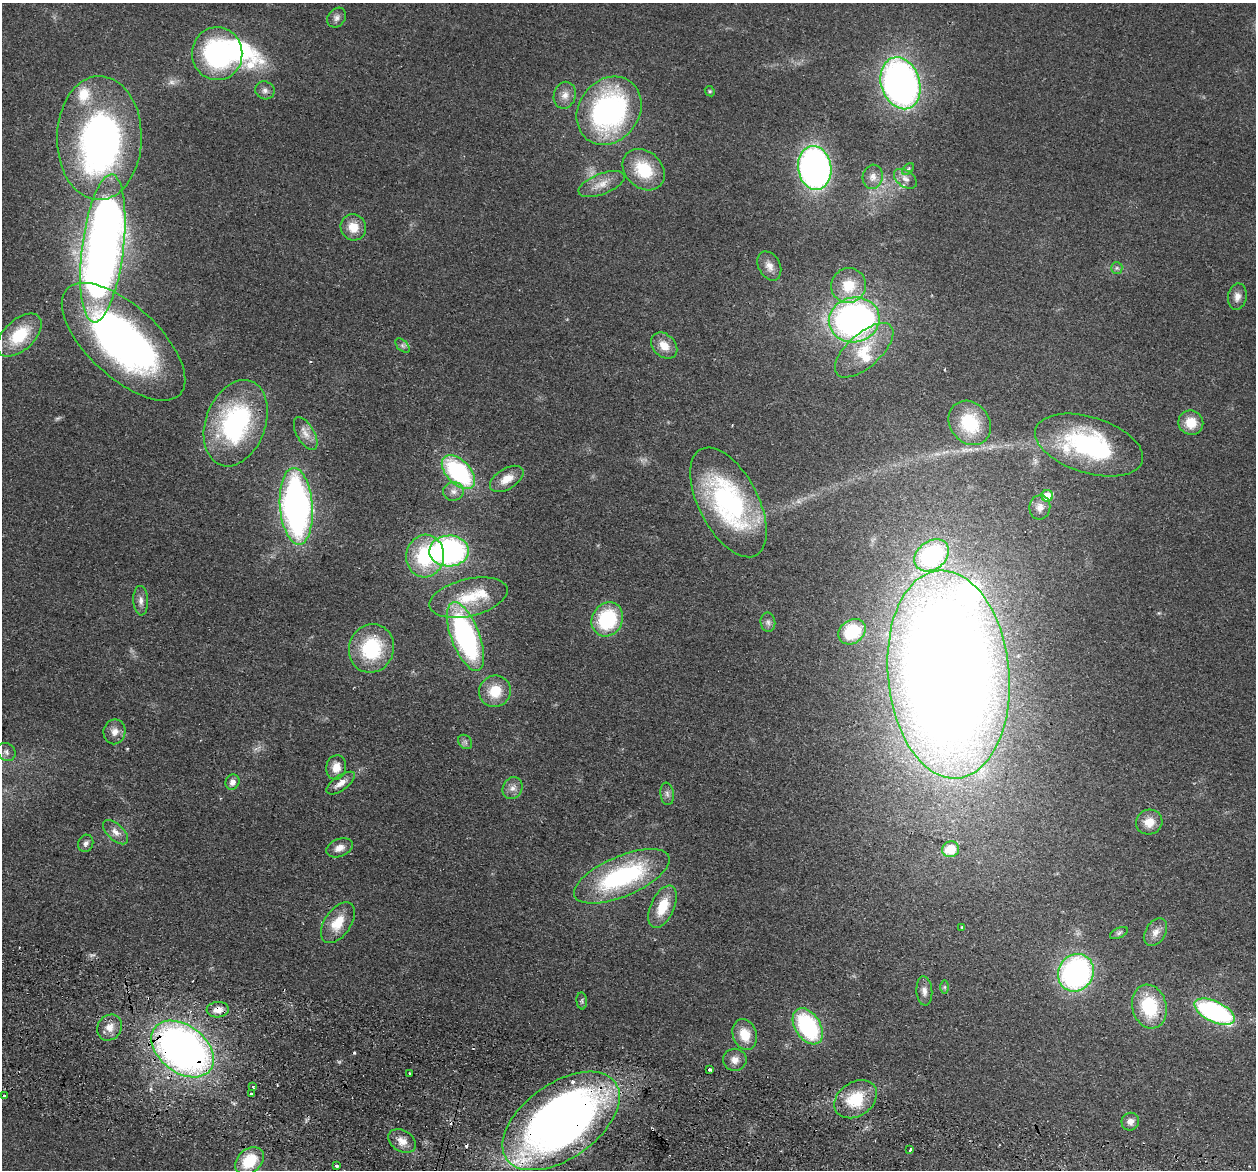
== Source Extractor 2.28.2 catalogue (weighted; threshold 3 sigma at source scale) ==
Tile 6 of 4 x 4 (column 2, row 2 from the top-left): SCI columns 1269-2522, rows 2633-3800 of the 5045 x 5146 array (HDU 1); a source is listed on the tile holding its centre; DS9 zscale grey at full resolution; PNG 1258 x 1172 px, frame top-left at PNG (2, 3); each listed source drawn as its Kron ellipse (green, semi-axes under 4 px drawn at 4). Shown black and unused: <1% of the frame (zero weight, under 2 of 3 exposures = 3% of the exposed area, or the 3 px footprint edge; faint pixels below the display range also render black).
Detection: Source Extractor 2.28.2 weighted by HDU 2 'WHT'; one run over the whole footprint, this tile lists its part. Background 0.0513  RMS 0.0067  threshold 0.0299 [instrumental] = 3 sigma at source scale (4.5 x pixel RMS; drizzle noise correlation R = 1.50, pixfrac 1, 0.05/0.05 arcsec/px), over >= 5 px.
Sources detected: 106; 1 too faint to see at this stretch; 3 inside a brighter object's white glare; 3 cosmic-ray / hot-pixel residue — neither listed nor drawn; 6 inside a brighter listed object's ellipse — not listed separately; the other 93 listed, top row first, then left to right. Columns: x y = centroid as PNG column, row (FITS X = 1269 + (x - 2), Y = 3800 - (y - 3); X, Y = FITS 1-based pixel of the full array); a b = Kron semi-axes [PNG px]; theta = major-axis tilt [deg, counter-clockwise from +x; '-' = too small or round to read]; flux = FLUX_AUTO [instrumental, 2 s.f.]
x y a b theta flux
337 18 11 8 50 3
217 54 26 25 - 110
900 83 26 19 -72 310
265 90 10 9 - 3.1
710 91 5 4 - 0.88
565 95 13 11 72 5.7
609 111 36 30 52 140
99 138 62 42 89 260
815 168 22 16 -81 290
908 169 7 4 45 1.1
644 170 23 18 -43 28
873 177 12 10 78 4.6
905 179 13 8 -35 3.9
602 184 24 10 22 8.8
353 227 13 12 - 10
103 248 74 21 83 650
769 266 15 10 -61 5.3
1117 268 6 6 - 1.4
849 285 17 17 - 18
1237 297 13 9 80 4.8
854 320 25 22 13 240
19 335 27 15 43 29
123 342 77 36 -43 280
402 345 9 5 -45 1.7
664 346 15 11 -45 8.9
864 350 36 16 42 24
236 423 45 30 70 100
970 423 23 19 -53 35
1191 423 12 12 - 13
306 434 18 8 -60 6.1
1089 445 56 28 -17 100
458 472 20 12 -46 85
507 479 19 10 32 8.6
453 491 10 9 - 4.2
1047 496 6 5 - 14
728 502 60 29 -63 120
296 506 38 16 -85 270
1040 507 12 10 82 5.1
449 551 20 15 2 160
932 555 19 14 38 94
425 556 21 19 80 46
468 598 40 18 13 28
141 601 15 7 -87 3.8
607 619 17 15 62 50
768 622 9 7 -85 2.4
852 632 14 11 36 28
465 636 36 14 -69 140
371 648 24 22 70 48
948 674 104 61 -85 1800
495 691 16 15 - 16
114 732 12 11 - 5.3
465 742 8 6 -46 1.8
6 752 10 8 -38 3.1
336 767 12 10 80 7.3
232 782 8 6 63 4
341 783 16 7 35 5.7
513 788 11 9 60 4.2
667 794 11 6 -82 2.6
1149 822 13 12 - 9.3
115 832 15 8 -44 5.1
86 843 9 7 68 2.6
339 848 14 8 21 4.9
951 849 8 7 - 16
622 876 51 20 23 94
663 907 23 11 66 17
338 923 23 13 55 16
962 927 3 3 - 0.63
1155 932 15 10 58 5.4
1119 933 9 5 25 1.6
1076 973 19 17 58 150
945 987 7 4 90 1.2
924 991 14 8 -85 3.9
582 1001 8 5 -83 1.4
1149 1007 22 17 -76 37
218 1010 11 7 3 5.7
1214 1012 22 10 -25 110
808 1026 20 12 -57 71
110 1027 13 11 56 7
745 1034 15 12 -71 13
183 1049 35 23 -38 380
735 1060 12 11 - 5.2
710 1070 4 3 - 2.5
410 1073 3 3 - 1.1
253 1087 3 3 - 1.9
251 1094 3 2 - 1.2
4 1095 3 3 - 3.8
856 1099 23 17 35 25
561 1121 67 37 35 520
1130 1122 9 8 - 4.1
402 1141 15 10 -32 7
910 1150 4 3 - 3.7
249 1161 16 11 42 23
337 1166 3 3 - 1.3
Overlapping masked pixels (flux is a lower limit): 3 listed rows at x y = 218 1010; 183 1049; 561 1121